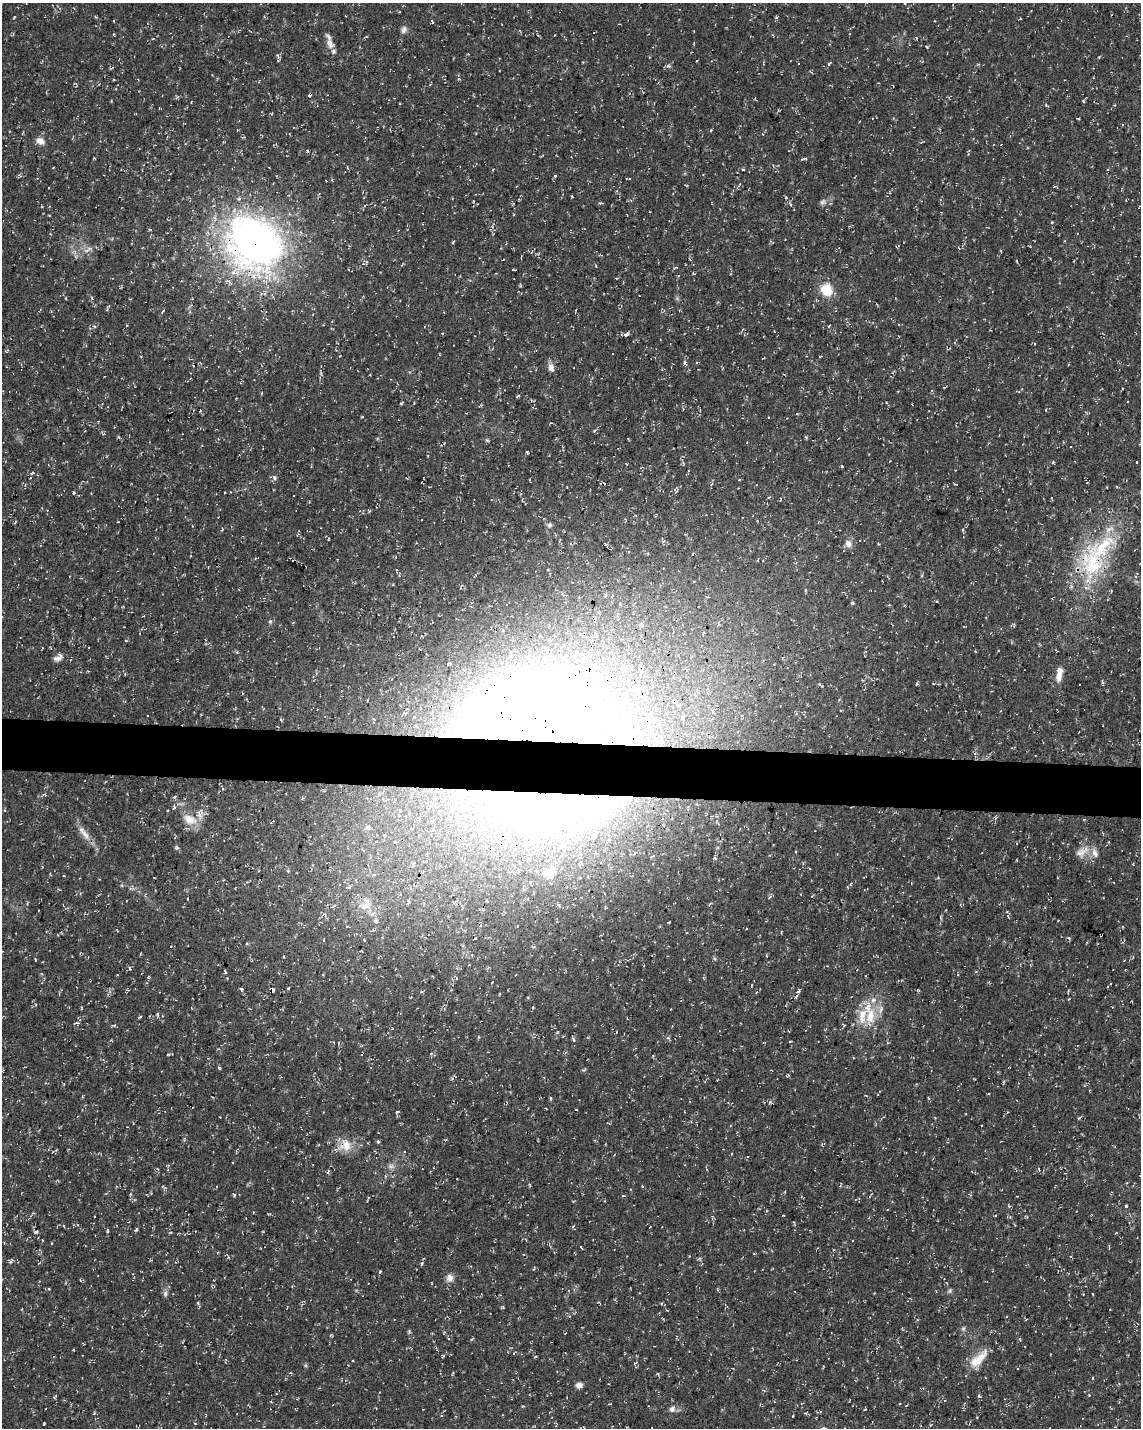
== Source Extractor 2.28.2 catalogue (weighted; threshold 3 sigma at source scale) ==
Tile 7 of 4 x 3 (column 3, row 2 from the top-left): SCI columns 2292-3430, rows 1720-3145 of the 4576 x 4806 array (HDU 1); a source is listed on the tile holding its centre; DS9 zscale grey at full resolution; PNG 1143 x 1430 px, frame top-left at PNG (2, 3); no overlay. Shown black and unused: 4% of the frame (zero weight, under 3 of 4 exposures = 1% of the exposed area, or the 3 px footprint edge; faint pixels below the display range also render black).
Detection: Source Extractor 2.28.2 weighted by HDU 2 'WHT'; one run over the whole footprint, this tile lists its part. Background 0.0123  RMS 0.0021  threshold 0.00948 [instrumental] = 3 sigma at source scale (4.5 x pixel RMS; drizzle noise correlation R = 1.50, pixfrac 1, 0.0396/0.0396 arcsec/px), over >= 5 px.
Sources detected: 222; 10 cosmic-ray / hot-pixel residue — not listed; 14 inside a brighter listed object's ellipse — not listed separately; the other 198 listed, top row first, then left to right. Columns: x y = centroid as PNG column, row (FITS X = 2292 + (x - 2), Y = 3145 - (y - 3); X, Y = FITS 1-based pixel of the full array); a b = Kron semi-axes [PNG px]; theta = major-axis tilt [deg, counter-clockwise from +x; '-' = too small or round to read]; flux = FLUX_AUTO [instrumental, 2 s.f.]
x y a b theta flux
400 12 3 2 - 0.16
96 17 5 3 - 0.21
777 17 6 3 44 0.25
1020 19 3 2 - 0.2
432 22 3 2 - 0.4
404 29 11 7 72 0.8
113 34 4 3 - 0.18
330 43 15 9 -61 1.8
277 55 7 4 -60 0.38
829 64 7 4 42 0.36
669 66 6 5 - 0.4
111 68 5 3 - 0.23
459 79 4 4 - 0.26
76 84 6 3 -19 0.19
310 95 3 3 - 0.98
177 97 7 4 45 0.26
1083 101 4 3 - 0.2
1078 118 3 2 - 0.18
244 137 4 3 - 0.23
40 141 10 7 -16 1.5
804 159 9 3 9 0.3
53 168 3 2 - 0.13
347 168 6 2 -69 0.19
743 169 4 3 - 0.18
555 175 3 3 - 0.61
332 180 4 3 - 0.19
686 185 4 2 - 0.15
572 196 3 3 - 0.16
786 198 5 3 - 0.21
473 201 4 3 - 0.17
822 202 9 6 38 0.62
600 203 6 3 -2 0.28
1139 207 4 2 - 0.16
1052 222 3 3 - 0.25
453 242 5 2 - 0.22
254 244 47 38 -40 140
898 246 4 3 - 0.2
88 249 17 5 26 1.3
1001 251 3 2 - 0.22
1017 261 4 3 - 0.16
363 264 5 3 - 0.31
513 270 4 2 - 0.19
616 278 3 2 - 0.18
826 290 13 11 -66 5.5
92 298 6 3 -72 0.26
163 311 5 3 - 0.21
190 312 5 3 - 0.28
94 326 5 4 - 0.41
626 334 6 4 23 0.78
948 348 5 3 - 0.21
336 350 4 3 - 0.17
7 351 6 4 33 0.28
685 363 6 3 -47 0.34
551 368 13 7 -68 1.1
321 374 7 3 -61 0.33
370 375 3 2 - 0.12
401 403 4 3 - 0.28
683 409 4 3 - 0.21
200 411 3 3 - 0.18
806 437 4 4 - 0.21
487 440 6 3 -20 0.25
527 452 4 3 - 0.22
1137 462 3 2 - 0.24
842 466 3 3 - 0.24
32 473 7 4 26 0.36
274 478 6 5 - 0.62
676 491 6 3 21 0.29
74 492 5 3 - 0.23
231 492 3 2 - 0.11
15 522 6 2 45 0.18
549 525 7 7 - 0.55
328 539 4 2 - 0.16
878 543 4 2 - 0.16
848 544 10 8 -60 1.1
1093 564 53 37 -85 21
936 601 4 3 - 0.18
852 603 4 3 - 0.26
270 621 5 5 - 0.33
503 630 5 3 - 0.21
703 633 7 3 44 0.2
236 652 5 3 - 0.25
57 658 11 7 11 1.1
449 664 5 3 - 0.28
1059 677 12 8 -89 1.5
1102 682 7 3 -89 0.31
917 684 4 3 - 0.26
541 724 120 55 -8 700
222 788 8 3 -67 0.3
44 795 7 4 6 0.37
174 797 5 4 - 0.35
552 804 183 46 -3 170
174 807 8 4 78 0.36
190 820 20 13 -17 3.5
368 828 8 7 - 0.69
86 835 18 8 -54 2
177 848 5 5 - 0.38
634 852 5 3 - 0.23
1082 852 22 11 34 2.4
715 858 5 4 - 0.36
549 872 14 10 21 2.9
579 877 3 3 - 0.26
530 882 4 4 - 0.21
911 883 4 2 - 0.13
851 884 5 3 - 0.25
414 885 8 3 -35 0.33
847 887 4 3 - 0.2
769 897 7 4 39 0.36
187 899 3 2 - 0.14
366 905 23 17 53 5.3
334 906 7 4 44 0.35
324 915 8 6 28 0.68
376 921 7 6 - 0.69
481 925 5 3 - 0.18
347 927 5 3 - 0.23
781 932 4 2 - 0.15
1101 935 3 2 - 0.2
1069 938 4 3 - 0.26
364 940 5 3 - 0.19
35 959 4 2 - 0.17
129 969 7 2 -69 0.23
225 972 4 3 - 0.49
117 975 3 2 - 0.14
148 977 4 4 - 0.22
456 978 6 3 -64 0.21
492 982 4 2 - 0.15
288 988 4 3 - 0.18
241 989 6 4 -72 0.3
272 990 4 3 - 2.7
422 991 4 3 - 0.27
799 991 5 4 - 0.56
157 1015 6 4 -88 0.27
870 1016 26 12 81 5.3
140 1017 6 3 37 0.22
77 1023 6 3 0 0.25
114 1025 7 4 19 0.29
843 1026 8 4 63 0.36
368 1029 3 3 - 0.2
478 1037 5 3 - 0.2
573 1039 7 3 -71 0.39
790 1041 3 2 - 0.14
488 1052 3 2 - 0.13
168 1054 5 3 - 0.22
219 1068 5 3 - 0.39
988 1093 3 2 - 0.17
866 1095 4 3 - 0.17
551 1098 5 3 - 0.23
546 1108 3 2 - 0.15
576 1109 3 2 - 0.13
397 1112 4 3 - 0.29
1079 1118 6 3 51 0.24
378 1141 5 4 - 0.3
345 1145 20 16 31 3.6
390 1166 7 6 - 0.71
706 1169 4 3 - 0.18
642 1186 5 3 - 0.17
165 1187 8 3 -36 0.32
338 1188 4 3 - 0.22
630 1189 3 3 - 0.18
234 1195 5 3 - 0.23
623 1196 4 3 - 0.18
1126 1206 3 3 - 0.26
253 1212 3 2 - 0.13
29 1217 9 3 53 0.38
64 1226 4 3 - 0.16
650 1227 3 2 - 0.16
136 1229 7 3 62 0.28
107 1230 7 3 89 0.25
36 1232 5 3 - 0.42
170 1233 5 3 - 0.18
51 1243 3 2 - 0.19
581 1247 4 2 - 0.21
11 1261 7 4 45 0.35
167 1261 3 3 - 0.19
421 1264 4 3 - 0.59
534 1269 5 3 - 0.21
380 1272 5 3 - 0.2
450 1278 10 9 - 1.3
49 1289 4 3 - 0.18
950 1291 7 5 56 0.4
165 1294 9 5 87 0.61
1093 1294 4 2 - 0.13
503 1307 4 3 - 0.22
569 1316 5 3 - 0.21
963 1329 6 5 - 0.42
877 1348 4 3 - 0.25
979 1359 33 12 46 4.1
635 1364 6 4 -72 0.29
290 1373 4 4 - 0.22
1092 1378 4 2 - 0.15
579 1385 7 6 - 1.1
1089 1395 3 3 - 0.13
979 1396 5 4 - 0.4
523 1406 5 3 - 0.2
672 1409 9 8 - 0.93
865 1409 4 3 - 0.14
94 1413 4 4 - 0.24
205 1415 5 2 - 0.19
44 1423 4 2 - 0.25
Overlapping masked pixels (flux is a lower limit): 9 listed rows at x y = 310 95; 254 244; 948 348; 1093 564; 541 724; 552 804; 1101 935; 272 990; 345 1145
Unlisted compact peaks at least as high as the median listed source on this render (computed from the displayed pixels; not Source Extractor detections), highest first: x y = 307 151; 443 1356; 1053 462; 927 47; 668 1038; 711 130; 594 431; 1046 105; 520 286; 829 326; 963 530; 793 1416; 583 1070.